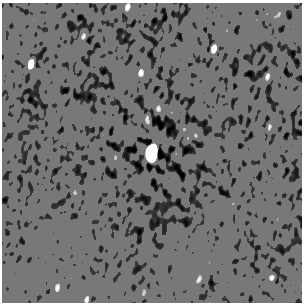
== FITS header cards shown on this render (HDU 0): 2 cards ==
NAXIS1  =                  300
NAXIS2  =                  300

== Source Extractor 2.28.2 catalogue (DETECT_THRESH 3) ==
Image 300 x 300 px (HDU 0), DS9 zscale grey, 1 PNG px = 1 image px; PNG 304 x 304 px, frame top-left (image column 1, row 300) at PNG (2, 3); no overlay
Background 2.38e-06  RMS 0.061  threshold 0.183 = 3 sigma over >= 5 px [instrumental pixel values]
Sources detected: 14; all 14 listed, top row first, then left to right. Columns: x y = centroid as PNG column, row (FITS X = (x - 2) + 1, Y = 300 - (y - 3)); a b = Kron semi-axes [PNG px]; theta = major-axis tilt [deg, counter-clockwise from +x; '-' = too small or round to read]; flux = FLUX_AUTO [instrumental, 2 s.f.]
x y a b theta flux
127 7 6 3 78 9.5
83 36 5 4 - 4.7
214 48 7 4 74 16
31 64 7 5 76 26
141 73 6 4 83 9.5
267 76 5 2 - 6.5
158 108 5 4 - 5.3
147 119 7 3 -80 5.8
269 126 6 3 81 4.1
151 153 11 7 82 700
271 277 4 3 - 6.1
199 279 7 4 66 6.2
57 287 7 4 81 7.9
86 299 6 3 78 6.5
At the frame edge (FLAGS 8, measured only in part): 1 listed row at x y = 86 299